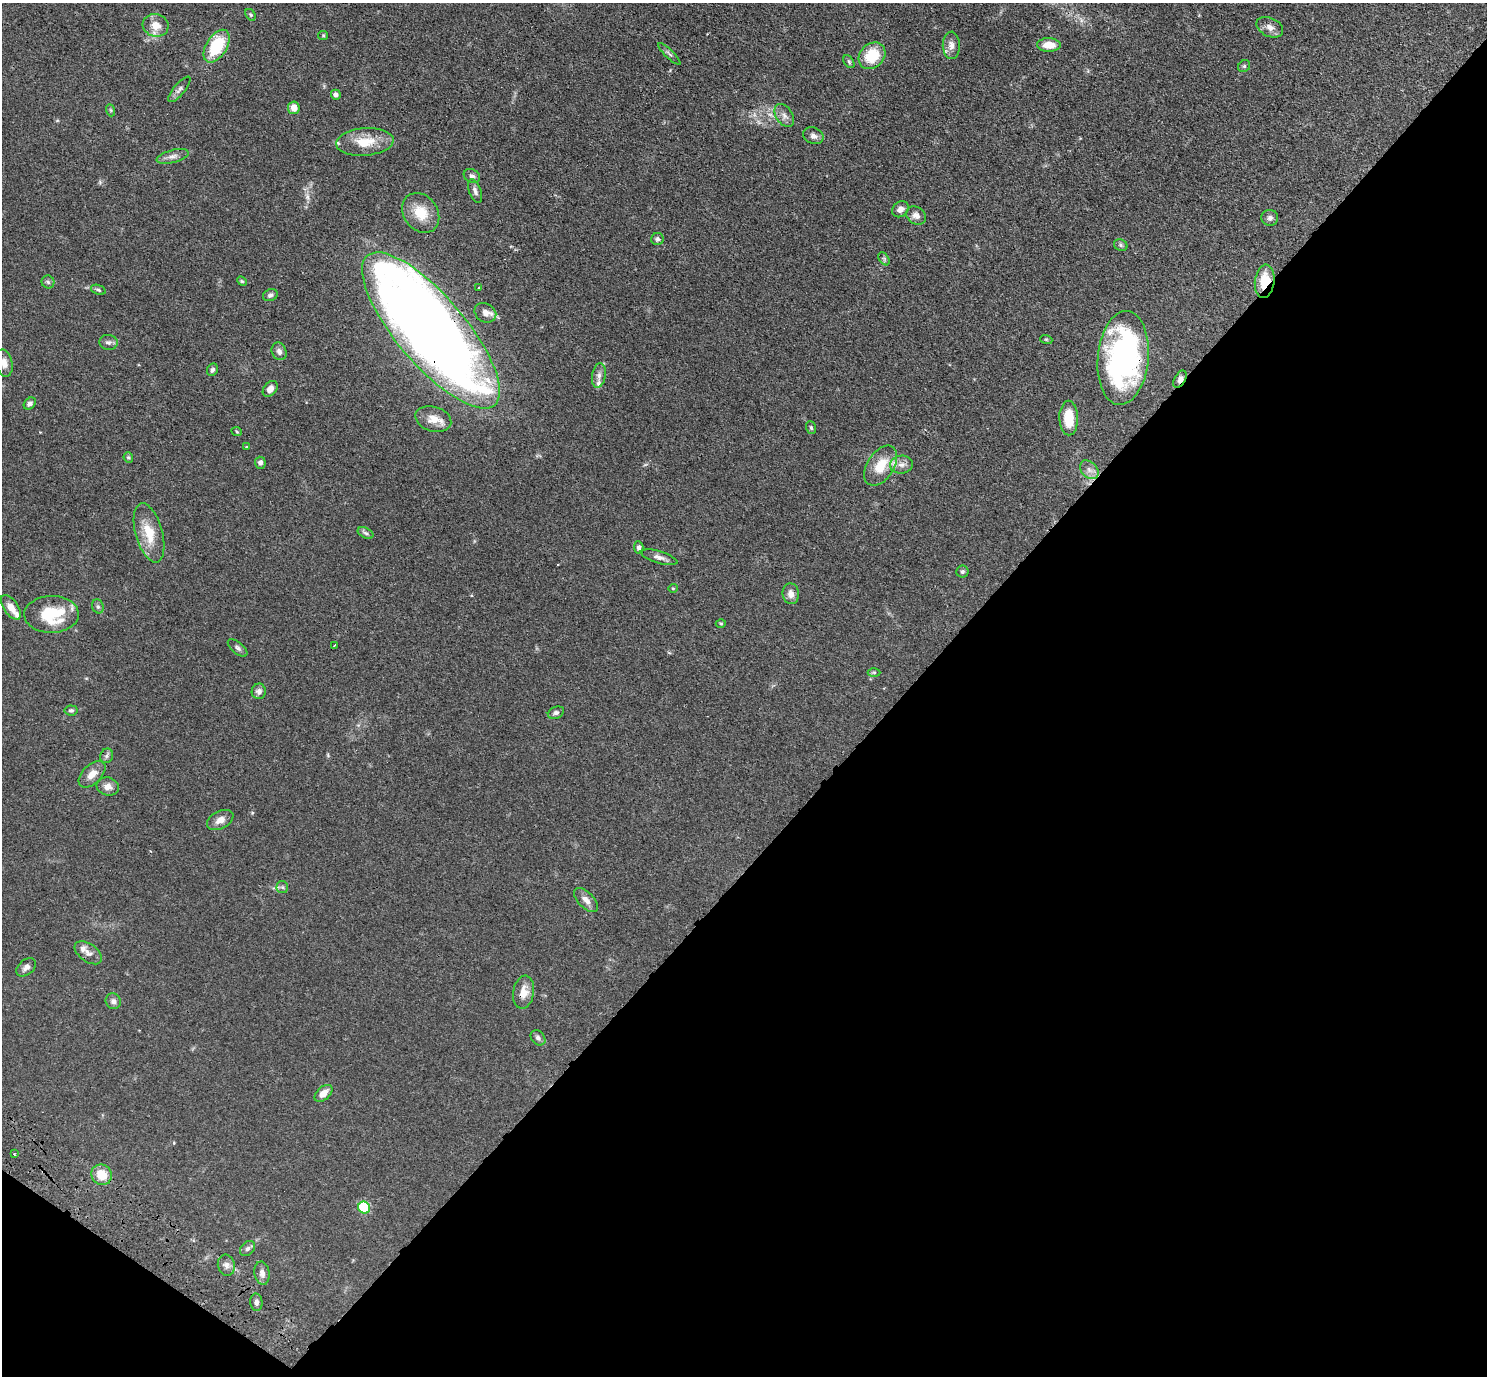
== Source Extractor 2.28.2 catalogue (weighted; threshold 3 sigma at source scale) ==
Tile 15 of 4 x 4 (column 3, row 4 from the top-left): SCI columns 3011-4495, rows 345-1718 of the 6020 x 6043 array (HDU 1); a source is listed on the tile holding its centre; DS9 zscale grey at full resolution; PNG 1489 x 1378 px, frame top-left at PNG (2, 3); each listed source drawn as its Kron ellipse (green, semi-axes under 4 px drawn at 4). Shown black and unused: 41% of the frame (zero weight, under 3 of 4 exposures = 4% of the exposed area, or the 3 px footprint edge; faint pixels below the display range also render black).
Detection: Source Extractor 2.28.2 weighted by HDU 2 'WHT'; one run over the whole footprint, this tile lists its part. Background 0.059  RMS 0.0038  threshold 0.0173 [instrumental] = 3 sigma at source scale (4.5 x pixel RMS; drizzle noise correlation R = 1.50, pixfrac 1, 0.05/0.05 arcsec/px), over >= 5 px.
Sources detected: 100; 1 inside a brighter object's white glare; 2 cosmic-ray / hot-pixel residue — neither listed nor drawn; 5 inside a brighter listed object's ellipse — not listed separately; the other 92 listed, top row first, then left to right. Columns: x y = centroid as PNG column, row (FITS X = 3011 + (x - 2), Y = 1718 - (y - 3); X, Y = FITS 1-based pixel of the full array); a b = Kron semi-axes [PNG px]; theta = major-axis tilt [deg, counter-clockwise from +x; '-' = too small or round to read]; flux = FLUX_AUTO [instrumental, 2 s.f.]
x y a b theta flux
250 15 6 4 -54 0.54
156 25 13 11 -16 4.8
1270 27 14 9 -26 2.5
323 35 5 4 - 0.43
951 45 14 8 -89 2.5
1049 45 12 7 -1 5.4
217 46 18 10 58 18
669 54 15 3 -44 0.88
872 56 15 12 45 12
849 62 7 4 -55 0.61
1244 66 6 5 - 0.62
179 89 16 5 50 1.5
336 95 5 4 - 1.2
294 108 6 6 - 3.3
110 110 6 4 -70 0.49
784 115 13 8 -56 2
813 136 10 8 -22 1.7
365 142 29 13 5 9.1
173 156 16 6 14 2.1
472 176 8 6 -28 1.2
475 191 12 6 -69 1.4
900 209 9 7 38 1.9
421 213 21 17 -54 8.8
916 215 10 8 -32 2
1270 218 8 8 - 1.3
657 239 6 6 - 0.88
1121 245 7 5 -24 0.76
884 259 7 4 -56 0.64
242 281 5 4 - 0.43
1265 281 17 9 83 9.4
48 282 6 6 - 0.8
479 288 4 3 - 0.84
98 290 7 4 -20 0.69
270 295 7 6 - 0.97
485 313 11 9 -32 2.7
431 330 98 34 -50 570
1046 339 6 4 -19 0.38
108 342 9 7 -6 1.2
279 351 9 7 -67 1.5
1123 358 47 25 85 90
4 363 14 8 -78 2.8
212 370 6 5 - 1
599 375 12 6 80 1.9
1180 379 9 5 61 1.7
270 389 9 6 52 2.4
30 404 7 5 43 1.2
1069 418 17 9 -89 8
433 419 18 12 -16 4.7
811 428 6 5 - 0.63
237 432 5 3 - 0.35
246 446 3 3 - 0.64
128 458 5 4 - 0.54
260 463 6 5 - 1.3
901 465 11 9 8 2.5
881 466 22 13 57 9
1089 470 11 7 -46 2
149 533 30 13 -74 9.4
366 533 8 5 -27 0.84
639 548 6 4 -87 0.94
659 557 19 6 -16 2
962 572 6 6 - 0.7
673 588 4 4 - 0.4
791 594 10 8 -83 2.3
98 606 7 5 -69 0.79
11 607 14 7 -54 3.8
51 614 27 18 1 18
721 624 5 3 - 0.39
334 645 2 2 - 0.37
238 648 12 5 -40 1.1
874 672 6 4 0 0.52
259 691 8 7 - 1.3
71 710 6 5 - 0.73
556 713 8 5 23 1
107 756 7 6 - 1
92 774 16 9 44 3.6
108 786 11 9 -13 2.5
220 820 14 8 27 2.8
282 887 6 6 - 0.75
586 900 15 7 -46 2.6
88 953 15 9 -35 2.2
26 967 11 7 41 1.6
524 992 16 10 80 4.6
113 1001 8 7 - 1.4
538 1038 8 6 -48 1.2
323 1093 10 6 42 3.1
14 1154 3 3 - 0.6
101 1175 10 10 - 7.1
364 1208 6 5 - 23
248 1249 8 6 44 1
226 1265 10 8 -74 1.9
262 1273 12 7 -81 2
256 1302 9 6 -85 1.2
Overlapping masked pixels (flux is a lower limit): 6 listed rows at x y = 217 46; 1265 281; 431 330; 1123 358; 1180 379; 524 992
Isophote crosses this tile's border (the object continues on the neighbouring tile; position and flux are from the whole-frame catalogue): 1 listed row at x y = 4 363